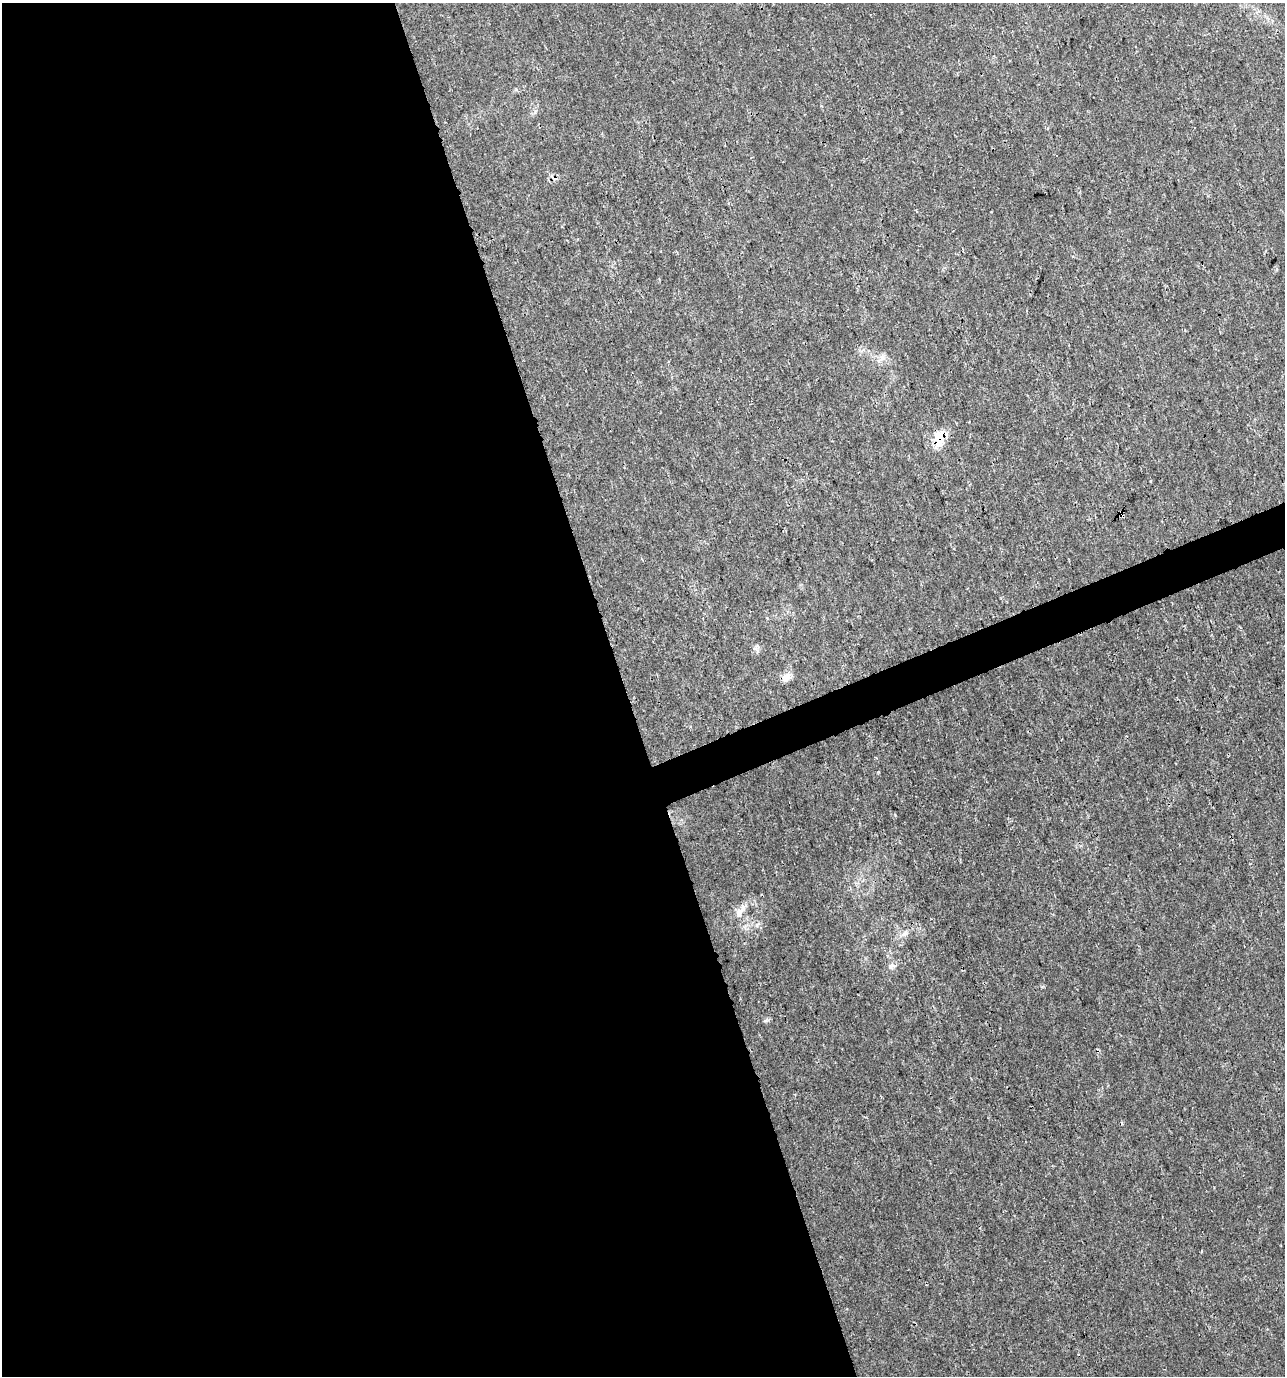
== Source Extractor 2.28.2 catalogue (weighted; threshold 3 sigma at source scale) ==
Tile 9 of 4 x 4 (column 1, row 3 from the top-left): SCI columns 135-1417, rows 1377-2750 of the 5348 x 5507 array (HDU 1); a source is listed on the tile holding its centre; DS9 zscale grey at full resolution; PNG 1287 x 1378 px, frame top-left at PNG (2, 3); no overlay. Shown black and unused: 50% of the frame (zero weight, under 3 of 4 exposures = <1% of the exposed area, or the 3 px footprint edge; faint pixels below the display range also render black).
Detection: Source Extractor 2.28.2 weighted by HDU 2 'WHT'; one run over the whole footprint, this tile lists its part. Background 0.0058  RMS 0.0019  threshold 0.00852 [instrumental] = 3 sigma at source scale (4.5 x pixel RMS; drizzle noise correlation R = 1.50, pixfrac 1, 0.0396/0.0396 arcsec/px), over >= 5 px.
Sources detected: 9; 2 cosmic-ray / hot-pixel residue — not listed; the other 7 listed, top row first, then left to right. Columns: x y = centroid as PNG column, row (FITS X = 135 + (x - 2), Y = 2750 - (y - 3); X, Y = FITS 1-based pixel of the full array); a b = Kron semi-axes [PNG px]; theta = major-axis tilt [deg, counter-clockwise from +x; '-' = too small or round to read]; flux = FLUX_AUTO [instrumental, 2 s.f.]
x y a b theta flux
882 357 7 5 45 0.64
939 439 19 11 73 4.5
786 677 12 9 42 1.4
739 912 15 9 68 1.6
904 934 8 6 20 0.69
890 967 8 4 19 0.47
1201 1251 3 3 - 0.46
Overlapping masked pixels (flux is a lower limit): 1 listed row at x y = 939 439